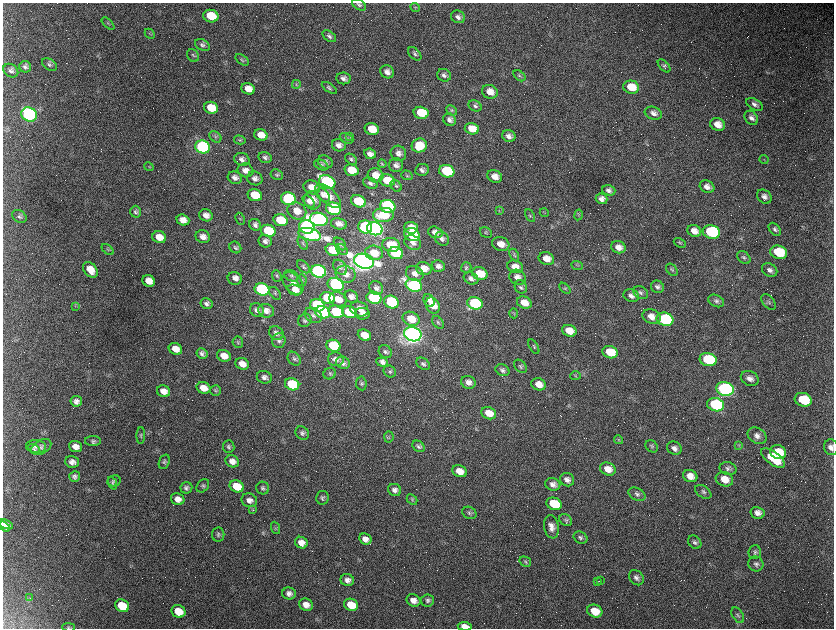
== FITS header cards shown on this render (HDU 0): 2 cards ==
NAXIS1  =                 1663 / length of data axis 1
NAXIS2  =                 1252 / length of data axis 2

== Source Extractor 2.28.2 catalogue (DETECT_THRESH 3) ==
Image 1663 x 1252 px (HDU 0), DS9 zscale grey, zoomed out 1/2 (1 PNG px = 2 x 2 image px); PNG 836 x 630 px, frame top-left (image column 2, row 1251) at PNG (3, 3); each listed source drawn as its Kron ellipse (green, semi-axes under 4 px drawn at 4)
Background 2560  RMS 44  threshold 133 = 3 sigma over >= 5 px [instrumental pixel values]
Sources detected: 423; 115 cannot appear on this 1/2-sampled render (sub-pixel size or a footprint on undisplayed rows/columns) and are neither listed nor drawn; the other 308 listed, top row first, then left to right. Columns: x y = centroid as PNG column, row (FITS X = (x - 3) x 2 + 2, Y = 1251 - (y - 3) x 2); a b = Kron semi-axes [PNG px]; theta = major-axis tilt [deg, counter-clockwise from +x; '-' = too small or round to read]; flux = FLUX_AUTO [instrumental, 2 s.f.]
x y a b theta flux
359 5 8 5 -34 2.1e+04
415 7 5 3 - 1.1e+04
211 16 7 6 - 2.5e+05
458 17 7 6 - 4.1e+04
108 24 8 2 -44 1.0e+04
150 34 6 2 -46 9.1e+03
329 36 8 5 -35 2.7e+04
202 45 8 5 -27 2.9e+04
415 54 8 5 -45 2.2e+04
193 56 7 5 -53 1.8e+04
242 60 7 4 -38 1.7e+04
49 64 8 5 -36 2.5e+04
664 66 8 4 -47 1.8e+04
25 67 6 5 - 2.9e+04
11 71 8 6 -35 3.1e+04
387 72 7 6 - 4.9e+04
444 75 7 6 - 3.3e+04
519 76 7 4 -35 1.7e+04
343 78 7 6 - 3.8e+04
296 84 4 3 - 1.2e+04
631 87 8 6 -14 1.8e+05
329 88 8 4 -35 1.9e+04
248 89 7 5 -21 9.0e+04
490 92 8 7 - 8.6e+04
754 104 9 5 -32 3.6e+04
475 106 7 5 -30 2.5e+04
211 108 7 6 - 1.7e+05
452 110 6 4 -42 1.4e+04
421 113 7 6 - 2.9e+05
653 113 9 6 -20 4.4e+04
29 115 8 7 - 2.3e+06
751 118 8 6 -50 4.0e+04
449 120 6 6 - 3.7e+04
718 125 8 6 -26 9.3e+04
372 129 7 6 - 1.6e+05
472 129 7 5 -15 1.3e+05
261 135 7 5 -18 1.0e+05
350 136 3 2 - 4.8e+03
509 136 7 5 -17 4.4e+04
215 137 7 5 -43 1.7e+04
346 138 7 5 -25 2.2e+04
240 140 6 3 -15 1.3e+04
339 145 7 6 - 5.0e+04
419 146 8 7 - 2.1e+05
203 147 7 6 - 3.2e+06
398 153 8 7 - 5.0e+04
370 154 6 5 - 4.7e+04
265 157 7 5 -14 2.6e+04
242 159 7 6 - 3.9e+04
351 159 6 4 -41 2.0e+04
764 160 4 3 - 8.4e+03
325 162 8 6 -29 3.4e+04
382 164 4 3 - 7.6e+03
321 165 7 5 -26 2.3e+04
396 165 7 7 - 3.8e+04
149 167 5 4 - 9.4e+03
246 170 8 7 - 6.1e+04
351 170 7 5 -17 1.7e+05
422 170 7 6 - 3.5e+04
447 171 8 6 -14 7.2e+05
277 175 6 5 - 1.7e+04
375 175 8 7 - 1.2e+05
407 175 6 4 -19 1.5e+04
495 176 7 6 - 7.5e+04
235 178 7 6 - 4.2e+04
255 178 8 6 -25 4.4e+04
387 180 7 6 - 1.9e+05
327 182 8 6 -25 2.7e+06
370 183 7 5 -23 3.0e+04
396 186 6 5 - 1.9e+04
312 187 8 7 - 1.0e+05
707 187 7 6 - 5.7e+04
609 190 7 5 -17 3.7e+04
255 195 7 6 - 2.9e+05
323 195 8 5 -47 3.7e+04
328 196 16 7 -42 1.1e+05
764 197 8 6 -39 4.6e+04
289 199 7 6 - 1.9e+06
602 199 6 5 - 4.9e+04
312 200 9 8 - 8.8e+04
358 201 7 6 - 3.4e+05
309 202 7 4 -45 3.3e+04
388 206 8 6 -16 2.3e+06
333 209 7 6 - 1.5e+06
297 211 10 8 -30 1.1e+05
499 211 3 3 - 7.3e+03
136 212 6 5 - 2.4e+04
544 213 5 1 - 5.2e+03
206 215 7 6 - 5.9e+04
383 215 10 7 4 3.0e+05
579 215 5 3 - 1.2e+04
19 216 8 6 -33 2.5e+04
530 216 7 4 -61 1.6e+04
240 219 6 2 -63 7.9e+03
319 219 9 6 -15 3.9e+06
183 220 6 5 - 8.2e+04
280 220 7 6 - 4.0e+05
339 224 8 5 -12 5.6e+04
255 225 6 5 - 3.3e+04
307 227 8 6 -18 3.7e+06
365 227 7 6 - 1.5e+06
411 228 7 5 -5 8.6e+04
375 229 8 6 -18 6.2e+06
775 229 7 5 -50 2.2e+04
268 231 7 6 - 5.5e+05
694 231 7 6 - 7.5e+04
435 232 7 5 -16 5.6e+04
486 232 6 5 - 1.5e+04
711 232 8 6 -12 9.8e+05
310 234 11 6 -15 2.4e+06
412 235 8 6 -21 5.8e+05
159 237 7 6 - 1.2e+05
203 237 7 6 - 5.8e+04
442 239 7 6 - 3.6e+04
265 241 7 6 - 3.4e+04
303 243 7 3 -59 1.4e+04
413 243 9 7 -32 5.6e+04
680 243 6 4 -29 1.3e+04
340 244 7 5 -45 2.1e+04
501 244 9 6 -17 9.6e+04
391 245 9 7 -8 2.6e+05
235 247 6 5 - 2.2e+04
618 247 7 6 - 6.9e+04
342 249 6 4 -37 2.0e+04
108 250 7 4 -40 1.3e+04
333 250 7 6 - 4.0e+05
779 252 8 6 -15 3.5e+05
374 253 9 7 -14 1.9e+05
396 253 7 6 - 8.5e+05
514 255 7 4 -62 1.6e+04
744 258 7 5 -40 2.2e+04
546 259 8 6 -21 9.4e+04
364 261 10 7 -16 1.2e+07
577 265 6 2 -22 8.9e+03
438 266 7 5 -16 3.9e+04
303 267 8 5 -47 1.9e+04
340 267 8 6 -51 2.8e+04
515 267 8 6 -20 8.4e+04
424 268 8 6 -18 9.3e+04
466 268 5 5 - 2.0e+04
90 270 9 6 -50 1.1e+05
672 270 7 5 -48 1.7e+04
770 270 8 6 -34 3.6e+04
318 271 7 6 - 4.5e+06
415 273 9 7 -24 5.9e+04
346 274 10 8 -19 7.0e+04
480 274 8 6 -18 2.1e+05
277 276 6 4 -69 1.6e+04
291 276 7 5 -26 2.1e+04
517 277 8 7 - 5.9e+04
471 278 8 5 -27 4.3e+04
235 279 7 6 - 5.1e+04
302 280 6 5 - 1.5e+04
149 281 6 5 - 1.0e+05
293 283 13 8 -50 6.5e+04
336 284 8 6 -21 1.8e+06
414 285 8 6 -22 2.4e+06
521 287 7 6 - 2.3e+04
657 287 7 6 - 3.0e+04
376 288 7 6 - 3.5e+04
565 288 7 4 -44 1.4e+04
262 289 7 6 - 1.9e+06
295 290 7 5 -19 6.1e+04
275 293 7 4 -52 1.9e+04
641 293 8 6 -32 2.8e+04
631 296 8 6 -18 3.9e+04
351 297 7 5 -26 4.2e+04
328 298 7 6 - 5.8e+05
374 298 7 6 - 1.5e+06
338 299 9 7 -17 1.2e+05
429 300 7 5 -62 4.7e+04
716 301 8 5 -25 2.8e+04
391 302 7 6 - 7.5e+05
768 302 9 5 -50 2.4e+04
206 303 6 5 - 3.1e+04
475 303 8 6 -16 1.1e+06
524 303 7 6 - 1.1e+05
317 305 7 6 - 1.5e+06
433 305 8 6 -61 1.4e+05
75 306 4 2 - 7.1e+03
359 309 9 7 -21 7.3e+04
257 310 7 6 - 3.5e+04
266 311 8 6 -21 6.1e+04
323 312 7 6 - 1.5e+06
336 312 8 6 -14 7.6e+05
349 312 7 6 - 4.7e+05
514 313 5 2 - 7.1e+03
362 314 7 6 - 4.9e+04
313 315 9 7 -31 3.9e+04
652 317 9 7 -19 8.0e+04
411 319 9 7 -23 1.6e+05
665 319 8 6 -15 1.5e+06
305 320 7 6 - 2.4e+04
438 322 7 4 -51 1.7e+04
569 331 7 5 -21 1.3e+05
276 333 8 6 -35 3.6e+04
413 334 9 7 -18 1.1e+07
364 335 7 5 -23 1.3e+05
279 341 7 6 - 2.9e+04
238 342 5 5 - 1.4e+04
333 346 7 6 - 6.5e+05
534 347 8 3 -60 1.4e+04
175 349 7 5 -23 1.0e+05
385 352 7 6 - 2.4e+04
610 352 8 6 -17 2.9e+05
202 353 5 5 - 3.1e+04
224 356 7 5 -23 9.1e+04
294 359 7 6 - 2.5e+04
336 359 8 7 - 4.6e+04
708 360 8 6 -16 7.4e+05
382 362 6 4 -21 5.3e+04
343 363 7 6 - 3.1e+04
242 364 7 5 -21 8.2e+04
423 364 8 5 -37 2.4e+04
520 366 8 5 -46 2.3e+04
502 370 7 5 -28 2.8e+04
390 372 6 5 - 2.0e+04
330 374 6 5 - 1.9e+04
576 376 5 4 - 1.3e+04
264 377 7 6 - 3.7e+04
750 378 9 7 -26 5.4e+04
468 382 7 6 - 5.4e+04
361 383 7 5 -83 1.9e+04
292 384 7 6 - 7.5e+05
539 384 7 6 - 9.2e+04
203 388 7 5 -19 1.0e+05
725 389 9 7 -15 4.2e+06
163 391 6 5 - 6.8e+04
216 391 5 5 - 1.4e+04
803 400 8 6 -17 4.2e+05
76 401 5 5 - 4.0e+04
716 405 8 6 -17 9.3e+05
489 413 8 6 -22 1.2e+05
302 433 7 6 - 2.9e+04
141 435 8 3 88 1.4e+04
757 436 10 7 -33 5.4e+04
389 437 5 4 - 1.5e+04
618 440 4 4 - 1.1e+04
93 441 8 5 0 2.6e+04
738 445 4 2 - 7.6e+03
75 446 6 5 - 6.0e+04
419 446 7 5 -37 2.4e+04
652 446 7 5 -43 1.9e+04
36 447 10 6 -5 3.7e+04
41 447 11 7 29 4.0e+04
229 447 6 5 - 2.4e+04
831 447 8 7 - 4.9e+04
674 448 7 6 - 4.2e+04
34 449 7 3 -35 1.4e+04
778 452 8 7 - 2.0e+05
773 458 14 6 -37 3.3e+05
232 461 7 6 - 5.9e+04
72 462 7 6 - 5.2e+04
164 462 7 5 70 2.0e+04
608 469 8 6 -25 9.0e+04
728 469 8 6 -14 3.1e+04
459 471 7 5 -23 9.5e+04
690 476 7 6 - 8.4e+04
75 477 5 5 - 3.0e+04
724 479 9 7 -20 1.2e+05
567 480 7 6 - 4.8e+04
114 481 7 5 9 1.7e+04
112 483 7 3 -69 1.3e+04
553 484 7 6 - 4.9e+04
203 486 7 5 49 2.0e+04
237 486 7 6 - 2.7e+05
186 488 6 5 - 2.6e+04
263 488 6 6 - 2.3e+04
395 490 6 6 - 4.3e+04
703 492 9 5 -34 2.5e+04
637 494 9 6 -29 3.1e+04
322 498 7 6 - 2.5e+04
178 499 7 6 - 6.5e+04
412 499 6 4 -42 1.4e+04
249 500 8 6 -21 5.1e+04
554 504 8 6 -21 4.0e+05
253 510 3 3 - 6.9e+03
469 513 7 6 - 2.2e+04
758 513 7 5 -14 5.4e+04
566 520 7 5 -36 2.1e+04
6 524 7 4 -28 5.3e+04
4 527 6 3 -32 3.3e+04
551 527 12 7 -80 7.0e+04
275 528 6 4 -72 1.5e+04
218 535 7 6 - 2.2e+04
580 538 7 5 -32 2.4e+04
365 539 6 5 - 5.8e+04
695 542 7 6 - 2.8e+04
301 543 6 5 - 7.1e+04
755 552 7 6 - 2.4e+04
525 562 6 4 -30 1.5e+04
756 564 8 7 - 3.3e+04
636 578 8 6 -48 4.0e+04
347 580 7 6 - 4.5e+04
598 581 2 1 - 4.3e+03
600 581 2 1 - 6.4e+03
289 593 7 6 - 4.3e+04
30 598 3 2 - 7.1e+03
413 600 7 6 - 6.7e+04
428 600 6 6 - 2.8e+04
306 605 7 6 - 6.9e+04
351 605 7 6 - 2.0e+05
122 606 7 6 - 3.0e+05
178 611 7 6 - 1.9e+05
595 611 8 6 -25 1.7e+05
738 615 8 5 -58 2.5e+04
465 626 7 4 -7 7.3e+04
69 627 6 3 -2 1.2e+04
At the frame edge (FLAGS 8, measured only in part): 3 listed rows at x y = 831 447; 465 626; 69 627
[115 sub-pixel or undisplayed-footprint detections neither listed nor drawn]